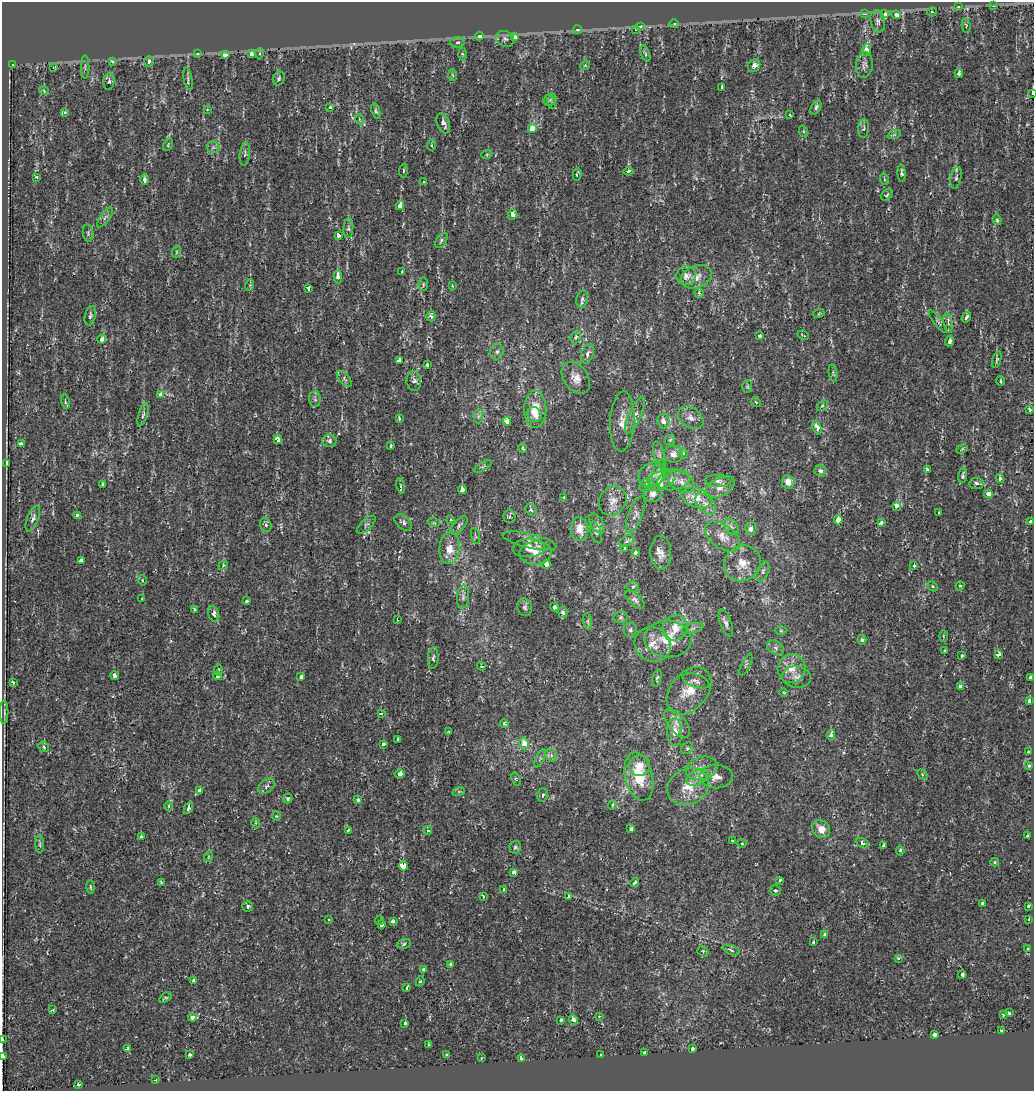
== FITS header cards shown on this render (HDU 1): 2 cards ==
NAXIS1  =                 1032
NAXIS2  =                 1089

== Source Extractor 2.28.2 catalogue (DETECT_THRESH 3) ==
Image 1032 x 1089 px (HDU 1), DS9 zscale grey, 1 PNG px = 1 image px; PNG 1036 x 1093 px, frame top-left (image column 1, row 1089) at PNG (2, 2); each listed source drawn as its Kron ellipse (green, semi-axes under 4 px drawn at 4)
Background -3.82e-05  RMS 0.0024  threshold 0.00727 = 3 sigma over >= 5 px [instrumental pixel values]
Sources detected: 350; all 350 listed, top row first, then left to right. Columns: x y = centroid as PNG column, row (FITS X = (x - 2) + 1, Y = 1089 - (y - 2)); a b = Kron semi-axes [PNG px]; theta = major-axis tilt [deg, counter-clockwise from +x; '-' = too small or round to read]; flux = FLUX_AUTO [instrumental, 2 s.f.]
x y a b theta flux
994 6 4 3 - 0.21
958 7 3 3 - 0.21
932 12 5 4 - 0.2
864 14 3 2 - 1
885 14 4 3 - 18
896 15 4 3 - 4.2
878 21 11 7 -78 0.58
674 24 4 4 - 0.27
640 26 4 3 - 1.3
966 26 7 4 -82 0.22
635 29 3 2 - 0.35
578 30 4 4 - 0.43
480 36 4 3 - 1.5
515 37 4 3 - 4.4
505 39 9 7 -30 0.55
457 42 7 5 3 0.37
867 50 5 4 - 3.4
260 53 5 3 - 0.15
197 54 3 3 - 0.6
225 54 4 3 - 6.9
251 54 3 3 - 1.4
462 54 6 4 -87 0.21
645 54 8 4 -69 0.3
113 61 3 3 - 0.48
149 61 5 4 - 0.72
12 65 3 3 - 0.33
585 65 5 3 - 0.14
864 65 13 8 82 0.74
754 66 7 5 46 0.96
53 67 3 3 - 0.15
85 67 11 2 90 0.23
959 73 4 3 - 0.94
453 75 6 4 -85 0.19
279 78 7 5 69 0.33
188 79 11 3 -79 0.35
109 81 9 5 82 0.4
722 87 4 3 - 2.1
44 91 5 3 - 0.14
1032 93 4 2 - 2.8
550 100 7 5 43 0.41
552 103 6 4 -72 0.27
816 107 7 4 61 0.59
330 108 3 3 - 1
207 109 4 3 - 0.16
376 111 8 4 -72 0.28
64 112 3 3 - 0.88
790 115 3 2 - 0.13
359 119 5 3 - 0.17
443 124 10 6 -68 0.78
532 128 4 4 - 3
864 128 9 5 85 0.39
803 131 6 3 -72 0.2
894 135 7 4 19 0.24
168 145 7 3 65 0.15
431 145 6 4 -88 0.26
213 147 6 6 - 0.39
245 154 11 5 82 0.48
487 154 5 3 - 0.17
403 171 7 3 85 0.3
629 171 5 4 - 0.54
902 173 8 3 -86 0.39
577 174 6 3 78 0.25
37 177 3 2 - 0.2
956 178 11 5 78 0.46
144 179 5 3 - 0.5
884 179 6 3 -71 0.18
423 182 3 3 - 0.17
887 195 6 4 46 0.28
400 206 4 3 - 3.7
513 214 5 5 - 0.86
105 217 12 5 54 0.47
997 220 5 4 - 0.24
348 228 10 5 86 0.41
88 233 9 5 -83 0.37
338 235 4 3 - 0.67
441 240 9 5 54 0.35
176 252 6 3 71 0.2
402 272 3 3 - 0.25
686 276 10 9 - 1.2
338 277 6 4 -89 0.98
696 277 16 11 20 1.6
423 284 7 4 83 0.26
250 285 6 3 72 0.21
452 285 3 2 - 0.12
308 289 4 3 - 2
699 293 5 4 - 0.28
582 299 8 6 79 0.48
819 313 5 3 - 0.15
90 316 10 5 78 0.44
431 316 5 4 - 0.44
966 317 5 3 - 0.6
938 321 14 3 -52 0.33
948 323 10 3 -81 0.4
803 335 6 2 -25 0.15
759 336 4 3 - 0.41
576 337 6 5 - 0.35
102 339 4 4 - 1.4
950 341 5 4 - 0.64
497 352 8 7 - 0.51
587 354 10 6 71 0.72
997 360 8 3 74 0.27
399 361 4 3 - 2.5
427 365 3 3 - 0.17
833 373 8 4 -81 0.26
576 378 17 12 -54 1.6
344 379 9 5 -47 0.42
414 381 10 7 -83 0.76
1001 381 4 2 - 0.2
747 387 6 5 - 0.24
161 395 4 4 - 1.4
315 399 8 5 -88 0.38
65 402 7 3 -77 0.18
756 402 5 3 - 0.16
822 405 6 4 43 0.22
535 409 18 11 -90 3.3
1030 410 4 3 - 0.37
535 414 8 6 -59 0.9
143 415 12 4 73 0.39
635 415 19 6 65 1.1
478 416 7 4 88 0.37
399 418 3 3 - 0.41
691 418 14 10 -35 1.3
507 421 4 3 - 2.4
663 421 7 6 - 0.85
622 422 30 12 87 2.5
817 428 7 4 -69 1.3
278 440 4 4 - 1.4
670 440 6 4 44 0.22
329 441 7 6 - 0.5
21 444 3 3 - 1.5
391 446 4 3 - 0.22
523 448 4 3 - 0.32
962 449 6 3 37 0.19
683 453 5 4 - 0.27
673 454 9 8 - 0.97
659 455 14 5 -76 0.64
6 463 4 3 - 2.3
483 466 10 3 32 0.25
927 470 4 3 - 0.62
820 471 6 5 - 0.72
658 472 13 6 78 0.81
652 475 14 11 28 1.4
963 476 7 4 84 0.46
1000 478 4 3 - 0.66
660 480 16 9 25 1.6
674 480 17 10 10 1.7
718 481 13 6 -2 0.7
681 482 15 9 -34 1.3
788 482 6 6 - 1.5
976 483 7 5 -5 0.61
102 484 4 3 - 0.38
645 485 6 5 - 0.4
400 486 7 3 -79 0.23
720 487 16 9 29 1.2
462 489 4 4 - 1.5
653 494 9 8 - 0.75
989 494 4 4 - 1.8
564 497 4 4 - 0.16
697 498 15 9 -17 2.1
613 501 15 13 57 1.5
706 504 12 8 -46 1.2
897 506 4 3 - 3.3
531 510 6 5 - 0.35
939 513 3 3 - 0.43
635 514 19 7 69 0.88
77 515 3 3 - 0.45
510 517 6 6 - 0.33
33 519 13 5 68 0.67
451 520 4 3 - 0.15
838 520 4 4 - 3.1
1031 521 3 3 - 2.5
403 522 10 6 -40 0.58
434 523 6 3 -18 0.22
597 523 11 6 -58 0.58
881 523 3 3 - 1.6
266 525 7 5 -73 0.36
366 525 12 5 43 0.41
459 525 11 5 47 0.45
731 527 9 6 -50 0.55
579 529 12 8 -89 2.5
751 529 6 5 - 0.61
596 533 11 5 -74 0.43
475 536 8 3 -76 0.21
723 537 20 11 -36 1.9
530 541 27 7 -13 1.4
626 541 8 5 28 0.38
450 548 16 10 85 2.6
529 548 16 9 4 2.3
625 548 4 3 - 0.19
536 553 16 11 2 1.8
635 553 4 3 - 0.53
661 553 17 10 -88 1.3
81 560 4 3 - 0.74
742 563 19 17 32 2.8
546 564 4 4 - 0.63
223 565 5 4 - 0.22
914 566 3 3 - 0.91
763 571 10 5 66 0.48
142 580 5 3 - 0.16
933 586 5 4 - 0.24
960 586 5 4 - 0.22
633 587 6 5 - 0.25
463 597 12 6 85 0.59
142 598 3 2 - 0.13
635 600 11 6 -41 0.54
246 601 3 3 - 0.26
525 607 9 7 -73 0.47
554 607 4 3 - 1.3
195 610 3 3 - 0.44
563 612 5 4 - 0.64
214 614 8 5 -74 0.84
621 617 7 6 - 0.29
397 619 3 2 - 0.29
588 621 8 4 -82 0.3
726 623 14 5 -71 0.68
675 628 13 12 - 2.2
692 628 11 5 14 0.47
630 630 7 6 - 0.33
781 631 6 4 1 0.23
943 636 5 3 - 0.16
668 639 23 18 -5 4.3
862 640 5 4 - 0.33
653 645 19 17 -34 2.5
776 648 9 6 -30 0.54
945 651 4 3 - 0.49
998 654 4 3 - 3.6
962 655 3 3 - 0.26
433 658 11 5 86 0.43
746 665 12 3 63 0.26
481 666 4 3 - 0.2
791 668 14 14 - 2.2
218 670 5 3 - 0.18
115 676 4 3 - 2.4
218 676 4 4 - 0.38
301 677 4 3 - 0.99
797 677 14 11 -5 1.2
657 678 9 4 76 0.31
1030 678 3 3 - 1.8
696 681 14 6 -20 0.7
13 682 3 3 - 0.29
960 686 4 3 - 5.2
689 691 27 18 50 4
784 692 4 3 - 0.14
1030 701 3 3 - 4.6
4 712 12 2 90 0.17
381 713 3 2 - 0.24
677 723 17 8 -51 1.4
504 724 4 4 - 0.34
449 732 3 3 - 0.2
675 732 13 7 -87 1.6
831 735 5 3 - 1.1
397 739 4 2 - 0.31
524 743 6 5 - 1.8
383 744 3 3 - 0.63
44 747 6 5 - 0.29
687 748 6 5 - 0.29
1029 752 3 3 - 1.6
551 755 7 5 -49 0.47
540 758 10 4 64 0.39
639 766 10 10 - 1.7
1029 766 3 3 - 1
702 768 16 11 15 1.8
399 774 5 4 - 1.6
922 774 6 4 -48 0.2
639 777 25 13 -77 5.9
698 777 12 7 28 1.1
716 777 17 11 0 1.4
516 779 7 4 -68 0.25
267 786 9 6 40 0.55
688 787 21 17 25 3.7
200 791 3 3 - 2.1
459 791 6 4 20 0.26
542 795 7 5 69 0.39
288 798 5 4 - 0.41
358 800 4 3 - 0.34
612 805 5 3 - 0.31
169 806 4 3 - 0.13
188 808 6 3 62 0.97
276 816 4 4 - 0.15
256 823 5 3 - 0.18
631 829 4 3 - 0.99
821 829 10 8 -45 1.7
348 830 3 3 - 0.36
428 830 4 3 - 0.68
1028 836 3 3 - 0.47
141 837 3 3 - 1.2
732 841 3 2 - 0.15
742 843 5 4 - 0.19
862 843 7 4 -29 0.58
40 844 9 3 -90 0.26
884 846 3 3 - 0.82
515 847 6 6 - 0.31
900 851 5 4 - 0.35
208 857 5 3 - 0.15
995 862 4 4 - 0.25
403 866 4 3 - 46
514 872 4 4 - 0.55
780 880 3 3 - 0.41
161 882 3 3 - 0.29
635 882 4 3 - 0.32
90 887 7 3 -90 0.22
504 890 3 3 - 0.4
775 890 5 5 - 0.27
483 896 3 3 - 0.44
568 896 4 3 - 1.4
982 903 3 3 - 0.67
248 906 5 5 - 0.37
1028 906 3 3 - 2
329 919 4 3 - 0.18
379 920 4 3 - 0.2
1029 920 3 2 - 0.74
393 921 4 4 - 0.65
382 924 4 4 - 0.73
825 935 4 3 - 0.73
814 942 3 3 - 1.3
404 944 7 5 9 0.43
1028 949 3 3 - 0.75
731 950 9 4 -21 0.4
703 951 6 5 - 0.32
898 958 3 3 - 0.31
450 964 3 3 - 0.37
424 970 4 3 - 1.2
962 975 4 3 - 0.48
193 981 4 3 - 0.59
420 981 5 4 - 0.2
407 987 4 3 - 0.42
165 997 7 4 35 0.29
53 1010 3 3 - 0.18
1009 1013 3 3 - 0.31
1003 1015 3 3 - 0.18
599 1016 4 3 - 0.23
192 1017 4 3 - 1.9
561 1020 3 3 - 0.37
573 1020 5 4 - 0.86
405 1023 3 3 - 1
1001 1030 3 3 - 0.35
934 1034 4 3 - 3.5
2 1039 4 2 - 0.27
428 1044 2 2 - 0.16
692 1048 3 3 - 2.2
128 1049 4 3 - 1.8
645 1053 3 3 - 2.3
190 1054 3 3 - 0.3
447 1055 4 3 - 0.41
601 1055 3 3 - 4.4
3 1056 4 2 - 6.1
481 1058 3 2 - 0.097
521 1059 4 3 - 3.8
155 1080 3 2 - 0.51
78 1084 3 3 - 0.97
At the frame edge (FLAGS 8, measured only in part): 3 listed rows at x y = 1032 93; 2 1039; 3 1056